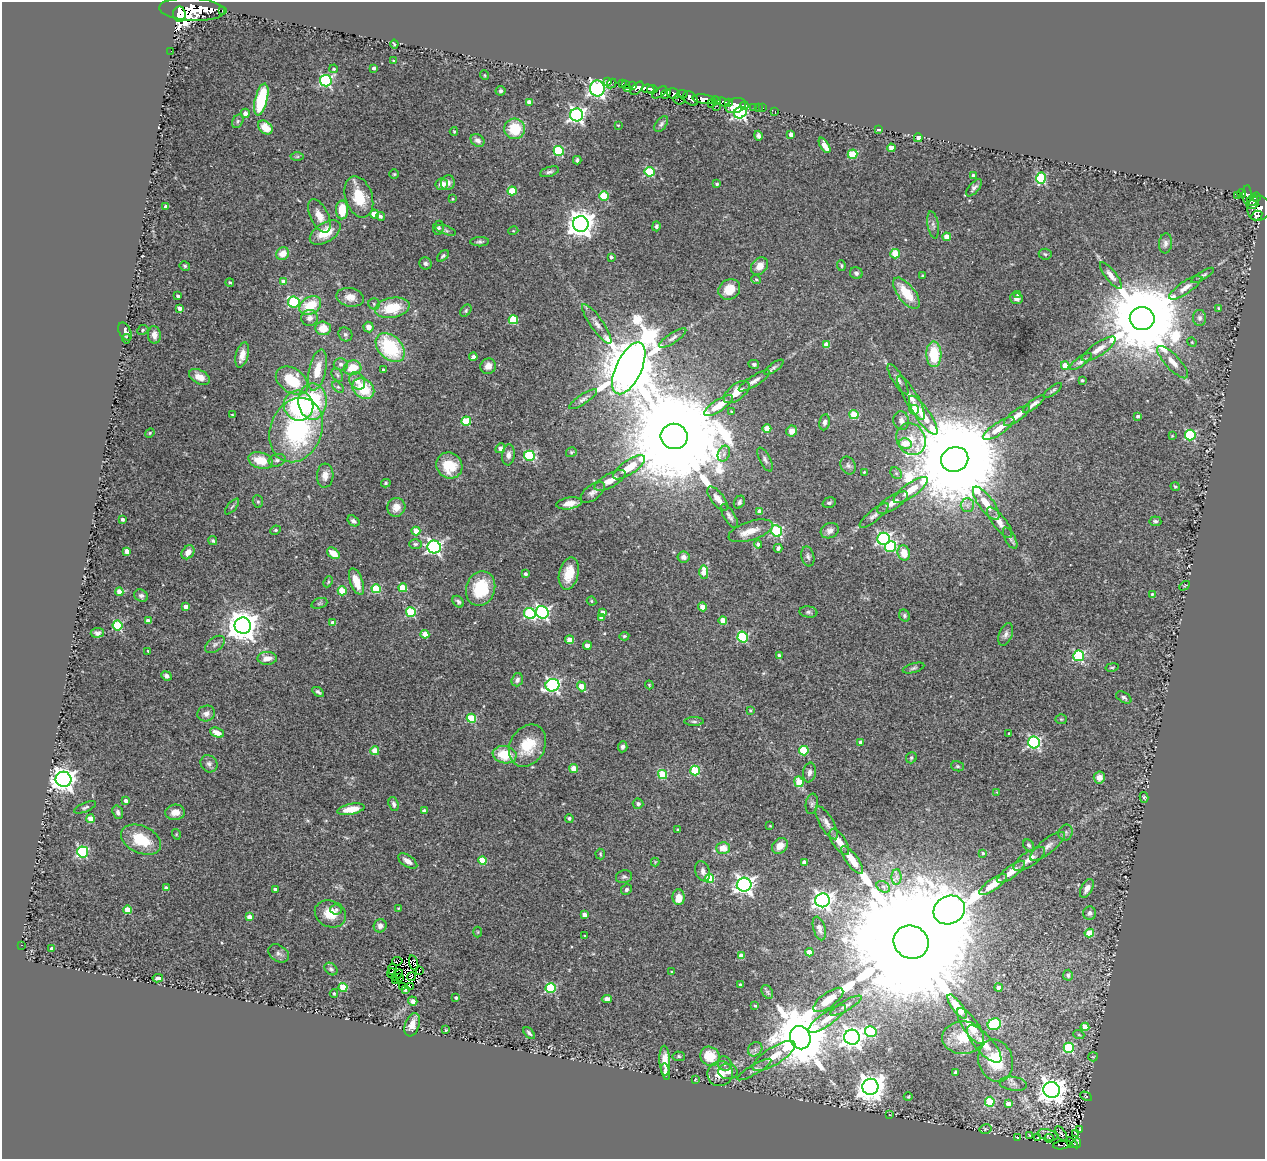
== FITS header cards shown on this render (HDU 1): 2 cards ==
NAXIS1  =                 1263
NAXIS2  =                 1157

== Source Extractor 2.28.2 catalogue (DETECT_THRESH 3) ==
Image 1263 x 1157 px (HDU 1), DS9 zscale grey, 1 PNG px = 1 image px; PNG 1267 x 1161 px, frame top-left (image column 1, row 1157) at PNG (2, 2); each listed source drawn as its Kron ellipse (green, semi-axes under 4 px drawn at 4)
Background 0.114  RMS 0.019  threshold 0.0556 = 3 sigma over >= 5 px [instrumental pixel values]
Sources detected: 477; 8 with non-positive FLUX_AUTO (blend fragments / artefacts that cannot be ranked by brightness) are neither listed nor drawn; the other 469 listed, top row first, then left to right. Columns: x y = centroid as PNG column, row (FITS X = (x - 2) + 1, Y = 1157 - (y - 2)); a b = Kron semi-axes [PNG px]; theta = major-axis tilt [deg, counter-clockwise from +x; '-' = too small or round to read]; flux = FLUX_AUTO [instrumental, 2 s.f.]
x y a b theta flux
192 9 33 11 -4 1400
222 10 3 3 - 25
179 14 7 6 - 26000
394 44 4 2 - 1.4
171 51 2 2 - 0.77
393 61 3 3 - 1.4
374 68 3 3 - 3.4
334 69 4 4 - 2.1
484 75 5 3 - 1
326 81 6 5 - 180
607 81 4 2 - 8.6
622 83 3 3 - 8.1
611 84 5 2 - 6.2
626 84 4 3 - 5.1
633 85 3 2 - 20
637 88 8 4 47 100
597 89 8 7 - 470
628 89 3 3 - 5.7
648 89 6 4 -5 230
652 89 5 3 - 120
501 91 5 5 - 2.8
660 92 8 4 35 32
666 94 5 3 - 42
673 94 6 5 - 68
682 94 5 3 - 45
691 98 8 5 -45 130
261 99 16 6 76 82
704 99 11 4 -7 240
679 100 6 3 -23 19
716 101 5 3 - 69
529 102 4 4 - 12
724 102 6 4 -18 83
729 103 3 3 - 50
711 104 3 2 - 13
717 106 3 2 - 1.3
736 106 10 7 18 66
744 106 4 4 - 17
754 107 4 3 - 7.7
758 108 2 2 - 0.85
763 108 3 2 - 1
775 111 3 2 - 1.6
245 113 5 4 - 5.3
740 113 7 5 31 270
577 115 6 6 - 380
238 121 7 5 62 2.4
661 124 9 5 51 2.8
618 125 3 2 - 0.93
265 127 8 6 -40 19
515 129 10 10 - 41
879 129 4 3 - 3.1
454 131 4 3 - 1.2
791 134 4 4 - 7.1
758 136 5 4 - 3.1
918 138 4 4 - 7.3
477 140 7 6 - 5.5
825 145 8 4 -58 12
891 148 4 4 - 14
559 151 5 5 - 87
853 154 5 4 - 50
297 156 6 4 1 2
577 160 4 3 - 2.7
549 172 10 4 17 3.2
649 172 5 5 - 80
394 174 5 5 - 1.6
973 175 3 3 - 2.5
1041 178 5 5 - 76
448 183 7 6 - 6.8
442 184 6 5 - 11
717 184 4 3 - 2.1
974 188 10 5 48 4.1
512 191 4 4 - 46
1242 193 4 3 - 23
1247 195 9 4 87 39
604 196 5 4 - 48
1238 196 3 2 - 0.76
359 197 21 13 -72 39
1256 197 5 4 - 37
453 199 4 3 - 1.3
1253 200 6 5 - 53
1252 204 6 3 2 41
166 206 4 3 - 4.1
1259 209 12 11 - 170
342 210 9 6 89 28
374 214 4 4 - 29
1257 215 6 4 29 39
319 216 18 9 -64 14
380 216 4 4 - 3.5
581 224 8 8 - 1400
933 225 13 5 -80 4.7
656 226 5 4 - 2.8
438 228 7 5 81 2.5
446 230 11 4 -18 2.5
513 231 5 3 - 1.1
325 233 17 9 32 30
947 237 4 4 - 27
480 242 9 4 1 2.6
1165 243 10 6 83 5
283 254 7 6 - 14
895 254 5 4 - 46
1045 254 6 5 - 2.2
443 256 7 4 42 2.4
611 257 4 3 - 2.9
425 263 6 6 - 3.5
185 266 5 4 - 1.8
760 266 10 7 47 11
841 266 5 3 - 1.6
856 273 6 6 - 3.2
1111 275 16 5 -52 7.3
1203 275 13 3 32 2.8
922 276 3 2 - 1.4
756 280 5 4 - 1.9
230 282 4 4 - 1.7
284 282 4 4 - 14
1185 288 19 6 35 8.9
729 289 11 9 35 24
906 293 18 8 -52 34
1018 294 4 4 - 2.1
178 296 3 3 - 2.5
350 297 14 9 -11 12
1016 299 6 5 - 4.6
294 302 6 5 - 96
374 304 5 5 - 2.4
310 306 12 8 32 38
179 308 4 3 - 6.3
392 308 17 10 11 45
1219 308 4 3 - 1.7
466 311 7 5 52 2.2
310 318 8 8 - 7.3
1142 318 12 11 - 22000
1200 318 8 6 -88 4.3
513 320 4 4 - 55
597 324 23 6 -55 10
368 327 5 5 - 7.3
323 328 8 7 - 19
143 330 6 4 26 1.9
125 332 10 6 -62 6.9
345 334 7 6 - 3
154 335 9 6 -85 7.3
673 338 16 5 33 4.7
126 339 4 3 - 2.4
1192 342 5 4 - 1.3
827 345 4 4 - 20
390 348 17 11 -45 100
1099 349 20 6 34 11
934 354 13 7 -88 47
242 355 13 6 76 13
473 357 4 4 - 3.8
1081 361 13 4 35 3.9
1173 362 21 7 -47 12
341 364 7 6 - 4.3
754 364 5 4 - 2.6
1065 365 4 4 - 26
488 366 8 7 - 9
774 367 11 4 36 3.6
353 368 9 7 11 27
629 368 28 13 65 12000
317 370 21 8 77 24
383 370 3 3 - 3.7
337 375 7 5 -59 2.6
199 377 11 7 -26 11
898 379 17 5 -58 5.6
292 380 18 12 -34 52
1082 380 3 3 - 2
357 381 9 7 -54 9.1
754 381 18 5 32 6.6
338 387 7 4 -44 2.3
363 389 12 9 -36 45
1053 390 11 3 37 2.4
737 392 15 8 38 16
911 398 25 6 -60 11
583 399 16 4 34 4.5
313 401 18 14 -90 97
1034 404 13 4 36 4.9
719 405 17 6 34 22
299 406 15 14 - 95
914 410 5 4 - 70
731 411 3 3 - 1.2
232 415 3 2 - 0.95
854 415 4 4 - 43
923 415 23 7 -56 23
1017 416 15 5 36 9.2
1138 416 4 4 - 2.9
466 421 4 4 - 56
901 421 9 7 -78 6.9
825 422 8 5 81 4.3
767 428 4 4 - 24
999 428 18 6 34 19
296 430 33 26 68 180
792 431 5 5 - 8.3
150 433 5 4 - 1.4
1190 435 5 5 - 95
674 436 13 12 - 62000
1172 436 3 2 - 0.83
911 439 16 14 -59 24
905 443 6 5 - 20
500 448 5 4 - 3.7
571 452 5 5 - 2
724 454 8 6 70 3.8
508 455 10 6 83 6.5
529 456 5 5 - 110
955 459 14 12 20 51000
261 460 12 8 -17 27
277 460 8 6 17 4.2
765 460 13 5 -63 3.9
848 465 9 7 -63 3.9
449 466 13 12 - 37
629 467 18 7 34 22
864 472 3 3 - 1.2
896 473 6 5 - 2.7
325 476 12 8 87 9
610 480 17 6 28 11
386 483 5 4 - 1.7
1175 487 5 3 - 1.6
911 490 20 7 35 21
593 492 14 7 39 6
718 499 14 6 -51 9.2
258 501 6 5 - 2
739 502 7 5 59 3.1
569 503 13 6 9 12
829 503 7 5 19 2.5
892 503 17 7 33 10
986 503 20 7 -54 20
967 505 7 6 - 5
232 507 10 3 50 2.2
396 507 9 9 - 13
760 511 4 4 - 14
874 515 18 5 39 5.7
729 516 14 5 -58 4.9
122 519 3 3 - 3.5
353 521 6 4 -34 3.9
1155 521 6 5 - 2.5
1000 522 19 6 -53 9.9
275 530 5 4 - 1.8
416 531 4 4 - 16
751 531 23 9 18 18
777 531 6 5 - 130
830 531 9 7 26 5.5
1010 538 12 5 -61 3.2
883 539 6 6 - 230
213 541 5 4 - 2
415 544 6 5 - 2.3
758 544 4 4 - 3.9
434 547 7 6 - 310
891 547 5 5 - 110
778 548 4 3 - 2.8
127 551 4 4 - 11
188 552 7 5 55 8.4
333 553 7 5 -38 18
904 553 7 6 - 18
683 557 6 5 - 5.8
808 557 10 6 -77 3.6
704 572 7 4 -87 21
569 573 16 9 76 27
526 574 3 3 - 3
328 582 6 4 65 1.5
356 582 14 6 -70 19
1184 586 5 3 - 1.3
403 588 4 4 - 41
481 588 18 14 70 56
376 589 4 4 - 69
342 591 4 4 - 42
119 592 4 4 - 8.5
1152 594 4 3 - 1.5
141 596 7 6 - 3.6
592 601 5 3 - 1.9
458 602 6 5 - 3.3
319 603 8 5 20 2.4
186 606 4 4 - 7.4
703 607 4 4 - 19
411 612 5 5 - 79
542 612 6 6 - 270
603 612 4 4 - 6.9
808 612 9 5 -7 3.2
530 614 6 5 - 120
904 616 6 5 - 2.6
601 618 4 4 - 5.6
723 620 4 4 - 20
148 621 4 4 - 9.5
333 623 4 4 - 8.9
118 625 5 5 - 87
243 626 8 8 - 2200
97 633 6 5 - 3.5
425 634 4 4 - 25
1006 634 12 6 70 5.1
624 636 5 4 - 1.8
743 637 5 5 - 99
570 640 4 4 - 23
215 644 11 6 38 4.6
587 646 4 4 - 15
148 651 3 3 - 1.3
779 656 4 4 - 3.8
1079 656 5 5 - 120
267 658 9 6 0 12
1112 667 7 3 11 1.7
913 668 11 4 16 2.8
166 676 5 4 - 4.1
517 680 7 5 71 4.4
552 685 7 6 - 280
649 685 4 3 - 1.2
581 686 5 4 - 23
318 692 6 3 -32 2.6
1124 697 8 5 -31 3.4
750 710 4 3 - 1.2
206 713 9 7 22 6.3
471 718 5 4 - 61
1061 719 5 5 - 1.6
694 721 10 4 0 3
217 733 7 4 -22 12
1009 733 3 3 - 1.4
860 742 4 3 - 4.7
1034 742 6 5 - 200
527 746 22 17 59 39
623 747 5 5 - 3.1
375 751 4 4 - 27
804 751 4 4 - 63
505 755 12 8 -10 34
911 758 6 5 - 2.2
209 764 9 8 - 4.6
957 766 6 5 - 2.4
574 768 4 4 - 26
695 771 5 4 - 66
809 772 10 6 81 5
662 775 5 4 - 59
1099 777 6 5 - 9.1
64 779 8 7 - 1100
799 782 5 4 - 33
997 792 4 4 - 1.1
1144 797 5 4 - 1.8
126 801 4 4 - 7
394 804 7 4 -73 3.5
638 804 5 5 - 3.6
812 804 10 6 82 3.7
85 807 12 4 23 3
351 809 14 5 11 21
424 811 4 4 - 4.9
118 812 7 5 -71 4
175 812 10 7 4 11
569 818 4 4 - 2.2
90 819 4 4 - 18
827 823 19 7 -59 8.1
770 826 3 2 - 0.82
678 830 3 3 - 2.5
1066 833 8 7 - 3.3
176 834 5 3 - 1.1
141 840 21 13 -24 44
839 842 15 6 -57 9.7
1029 845 6 5 - 2.6
780 846 9 7 45 11
1047 846 21 7 38 9.1
723 848 7 6 - 14
83 852 5 5 - 130
983 853 4 3 - 1.6
600 854 5 4 - 1.5
1029 859 18 7 34 9.9
482 860 4 4 - 37
852 860 16 6 -54 16
408 861 11 5 -33 7.9
655 862 4 4 - 1.2
804 862 4 4 - 5.4
703 871 10 7 -68 6.3
1011 872 17 5 37 12
624 877 8 6 12 3.2
897 877 8 5 89 4.1
709 878 4 4 - 65
744 885 7 7 - 570
993 885 16 5 35 19
883 887 7 5 -31 3.8
166 888 4 4 - 4.7
1087 888 10 5 63 7.1
275 889 4 3 - 6
626 889 5 5 - 2.8
679 897 8 6 -87 15
822 900 7 7 - 530
398 908 3 2 - 0.9
336 909 6 5 - 2.5
128 910 4 4 - 30
949 910 16 14 27 3800
1090 913 7 6 - 3.5
330 914 16 13 -25 22
585 915 4 4 - 12
250 917 4 4 - 14
380 926 7 6 - 6.1
819 928 12 6 -74 5.3
478 932 5 3 - 1.1
1089 933 4 4 - 42
585 936 3 3 - 1.4
911 942 18 16 -28 140000
21 945 2 2 - 1.1
52 949 4 4 - 7
809 952 4 4 - 19
279 953 11 8 -34 5.2
741 956 4 4 - 11
397 961 5 3 - 0.15
414 963 8 3 -73 3.4
331 969 7 5 -43 3
392 969 5 2 - 1.3
419 971 3 2 - 1.8
671 972 3 3 - 1.3
391 973 5 3 - 2.5
397 975 6 2 39 1.3
1068 975 5 5 - 3.4
412 976 4 2 - 2.6
158 978 5 3 - 3
400 978 2 2 - 2.2
396 981 3 2 - 2.6
740 985 4 3 - 2.4
410 986 3 2 - 0.44
343 987 4 4 - 45
403 987 3 2 - 1.1
999 987 4 4 - 6.4
551 988 5 5 - 100
405 990 3 3 - 0.83
767 992 7 5 -59 2.1
334 993 4 3 - 1.4
456 998 3 3 - 2.3
607 999 5 4 - 6.4
828 1000 18 7 36 19
413 1001 5 4 - 4.1
755 1006 3 3 - 1.7
846 1006 18 5 30 6.1
957 1007 14 5 -53 27
827 1019 22 6 35 16
994 1024 7 6 - 75
412 1025 12 7 71 11
971 1026 21 7 -55 22
1085 1027 4 4 - 21
446 1030 3 2 - 1.2
871 1032 6 5 - 99
529 1033 7 4 -49 2.8
1079 1035 5 3 - 1.3
852 1037 8 7 - 800
800 1038 12 10 -69 11000
963 1038 21 16 2 31
984 1044 24 9 -48 17
1069 1048 5 5 - 110
755 1049 8 6 46 4.5
679 1056 6 4 -5 1.9
710 1056 10 9 - 29
774 1056 25 8 32 21
1093 1057 5 4 - 1.4
665 1061 15 5 -88 14
996 1061 21 17 -74 49
724 1064 7 7 - 4.3
754 1070 19 5 30 5.4
665 1071 8 4 -79 3.8
728 1071 9 7 -2 6.1
955 1072 4 3 - 2.8
720 1074 13 12 - 16
695 1080 4 3 - 0.94
1013 1084 14 7 -8 6.7
870 1087 8 8 - 1400
1052 1090 8 8 - 1400
1086 1096 6 4 -29 1.5
908 1097 4 3 - 1.1
990 1102 5 5 - 61
1008 1104 4 4 - 10
890 1115 3 2 - 0.69
985 1129 6 4 13 1.5
1079 1130 3 2 - 1.2
1076 1133 3 2 - 0.85
1061 1134 9 3 -57 2
1029 1135 3 2 - 0.87
1048 1135 10 5 -15 3.7
1017 1137 3 2 - 0.92
1037 1137 4 2 - 0.94
1049 1138 4 3 - 1.1
1071 1143 7 3 -38 5
1077 1143 5 4 - 29
1062 1145 9 4 9 11
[8 non-positive-flux detections neither listed nor drawn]